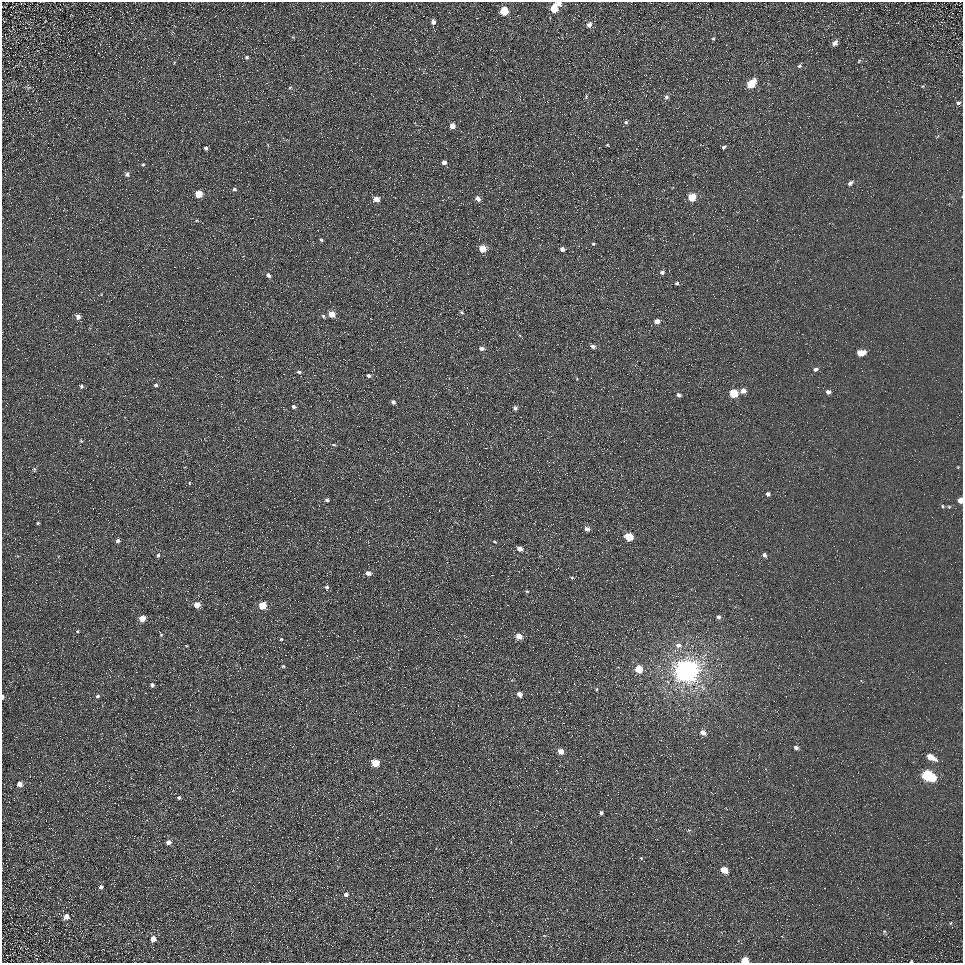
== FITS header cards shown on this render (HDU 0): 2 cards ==
NAXIS1  =                  961
NAXIS2  =                  961

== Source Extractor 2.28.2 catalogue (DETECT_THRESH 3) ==
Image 961 x 961 px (HDU 0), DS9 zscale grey, 1 PNG px = 1 image px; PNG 965 x 965 px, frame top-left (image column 1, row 961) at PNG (2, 2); no overlay
Background 5.36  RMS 7.8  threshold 23.3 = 3 sigma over >= 5 px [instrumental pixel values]
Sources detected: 116; all 116 listed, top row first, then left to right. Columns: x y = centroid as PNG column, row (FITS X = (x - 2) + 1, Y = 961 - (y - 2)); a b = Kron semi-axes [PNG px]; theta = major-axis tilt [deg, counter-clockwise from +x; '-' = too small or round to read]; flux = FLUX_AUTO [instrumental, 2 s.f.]
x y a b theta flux
559 3 5 4 - 2400
554 8 6 5 - 15000
504 11 6 5 - 19000
433 22 5 4 - 1800
589 25 7 6 - 2400
713 38 5 4 - 660
835 43 6 5 - 2300
247 57 6 6 - 1000
859 61 7 4 47 570
799 66 6 4 30 910
751 84 7 5 49 16000
29 87 7 4 20 750
290 87 5 3 - 560
586 97 6 4 82 670
666 97 6 5 - 1300
958 103 5 4 - 910
626 122 5 5 - 930
452 126 4 4 - 4600
607 145 4 3 - 400
723 147 4 4 - 930
206 148 4 3 - 1000
444 162 4 4 - 2600
143 165 3 3 - 490
127 174 6 5 - 1100
850 183 7 5 40 1500
234 189 5 4 - 900
199 194 5 5 - 11000
692 197 5 5 - 16000
377 199 5 4 - 4300
478 199 5 4 - 2800
321 240 4 3 - 720
593 244 5 4 - 620
483 249 5 5 - 11000
562 249 4 4 - 1800
662 272 5 5 - 1200
268 275 6 5 - 1500
677 283 5 4 - 710
462 312 5 4 - 730
332 314 5 4 - 7100
323 316 5 4 - 690
78 317 5 5 - 2200
657 321 5 5 - 3400
592 346 7 5 -10 1700
481 348 6 4 0 1500
861 353 6 4 11 10000
815 369 6 5 - 1300
299 372 6 4 -9 970
369 375 5 4 - 1200
156 385 5 4 - 980
81 386 5 4 - 810
743 391 5 5 - 3200
828 392 5 4 - 2000
734 393 5 5 - 20000
679 395 4 4 - 1400
393 402 4 4 - 1400
293 407 4 4 - 1300
515 408 5 5 - 1200
81 441 4 3 - 470
333 445 5 3 - 520
34 469 6 5 - 790
189 483 4 3 - 380
768 494 4 4 - 1400
327 500 4 4 - 880
960 500 4 4 - 4600
943 506 5 4 - 660
949 507 6 4 -1 600
38 523 4 3 - 600
587 529 5 4 - 2000
629 537 6 5 - 17000
118 541 5 4 - 1600
495 542 6 3 -19 480
519 549 5 4 - 2900
158 555 5 4 - 1000
764 555 5 4 - 1500
368 573 6 4 -11 2300
572 577 5 3 - 530
327 587 5 5 - 900
527 591 4 3 - 550
197 605 5 4 - 5100
262 605 5 5 - 14000
718 617 5 4 - 1300
142 618 5 5 - 7300
77 631 4 4 - 500
161 634 6 4 -68 750
519 636 6 5 - 5500
281 639 4 4 - 530
678 645 9 7 -5 2400
186 646 4 3 - 390
283 666 4 4 - 600
639 669 5 5 - 11000
686 671 8 7 - 780000
152 685 5 4 - 1300
597 689 4 4 - 560
520 694 4 4 - 3300
97 696 5 5 - 1100
3 697 5 3 - 850
703 733 5 4 - 3600
796 748 6 4 -15 1400
561 751 5 4 - 4700
931 757 8 5 -27 7100
375 763 5 5 - 13000
928 775 9 6 -27 58000
20 784 5 5 - 3300
179 798 4 4 - 850
601 813 4 4 - 1100
168 842 5 4 - 2400
641 858 5 3 - 500
724 870 6 5 - 6900
101 887 5 4 - 1000
346 894 5 4 - 2100
66 917 6 6 - 3300
951 923 5 3 - 420
884 931 5 4 - 640
153 939 5 5 - 3400
745 960 5 4 - 9600
911 961 3 2 - 460
At the frame edge (FLAGS 8, measured only in part): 5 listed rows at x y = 559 3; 960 500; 3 697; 745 960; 911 961